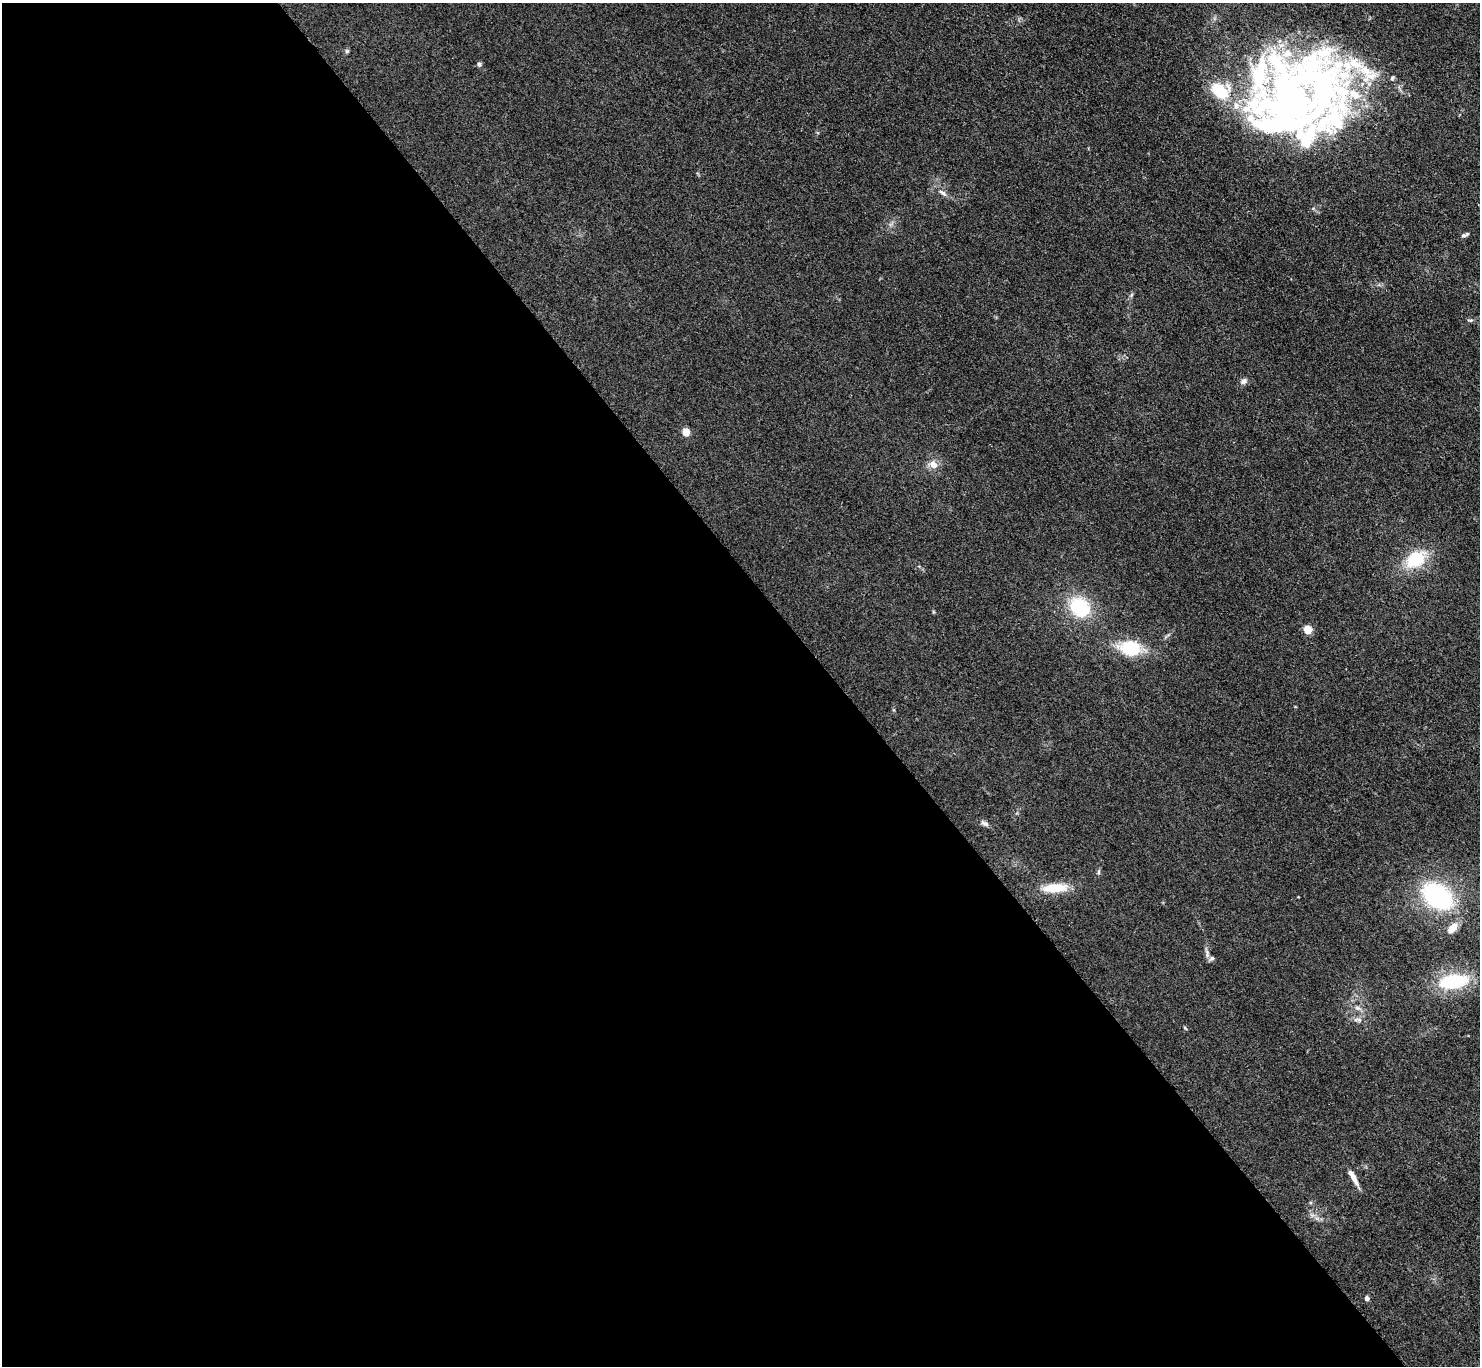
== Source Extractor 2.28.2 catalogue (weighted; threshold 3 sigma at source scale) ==
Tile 9 of 4 x 4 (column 1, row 3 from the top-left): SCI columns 19-1496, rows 1684-3047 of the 5952 x 5948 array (HDU 1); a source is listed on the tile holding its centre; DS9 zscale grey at full resolution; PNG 1482 x 1368 px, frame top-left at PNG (2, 3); no overlay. Shown black and unused: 57% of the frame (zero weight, under 3 of 4 exposures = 2% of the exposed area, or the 3 px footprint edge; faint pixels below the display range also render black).
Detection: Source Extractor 2.28.2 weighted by HDU 2 'WHT'; one run over the whole footprint, this tile lists its part. Background 0.0483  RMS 0.0052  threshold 0.0232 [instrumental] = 3 sigma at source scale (4.5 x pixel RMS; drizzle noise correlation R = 1.50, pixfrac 1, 0.05/0.05 arcsec/px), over >= 5 px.
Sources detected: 36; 2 inside a brighter object's white glare — not listed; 8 inside a brighter listed object's ellipse — not listed separately; the other 26 listed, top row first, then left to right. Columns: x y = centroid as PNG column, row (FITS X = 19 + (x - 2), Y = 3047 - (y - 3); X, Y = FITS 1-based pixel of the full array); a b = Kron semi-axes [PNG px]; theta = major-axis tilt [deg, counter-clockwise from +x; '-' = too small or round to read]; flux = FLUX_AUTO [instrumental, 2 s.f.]
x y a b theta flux
347 51 6 5 - 0.79
479 64 6 5 - 1.1
1295 100 112 74 45 280
943 193 13 6 -34 2.3
1463 235 8 5 17 1.2
1131 295 6 4 71 0.8
1470 320 8 4 2 0.84
1243 381 9 7 33 1.9
686 432 5 4 - 13
933 464 11 8 -45 4.2
1416 559 21 15 34 23
1080 607 21 17 -38 29
1308 630 5 4 - 17
1130 648 20 14 -7 24
985 823 12 6 -29 1.7
1099 872 6 4 89 0.82
1055 888 28 10 3 13
1437 896 35 23 -37 58
1452 928 15 8 47 5.6
1207 953 15 4 -80 1.8
1453 981 25 12 8 36
1358 1008 9 6 -26 1.8
1356 1019 10 4 13 1.3
1185 1028 6 3 -45 0.52
1353 1178 22 5 -61 4.2
1367 1298 4 4 - 2.6
Overlapping masked pixels (flux is a lower limit): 1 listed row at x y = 1295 100